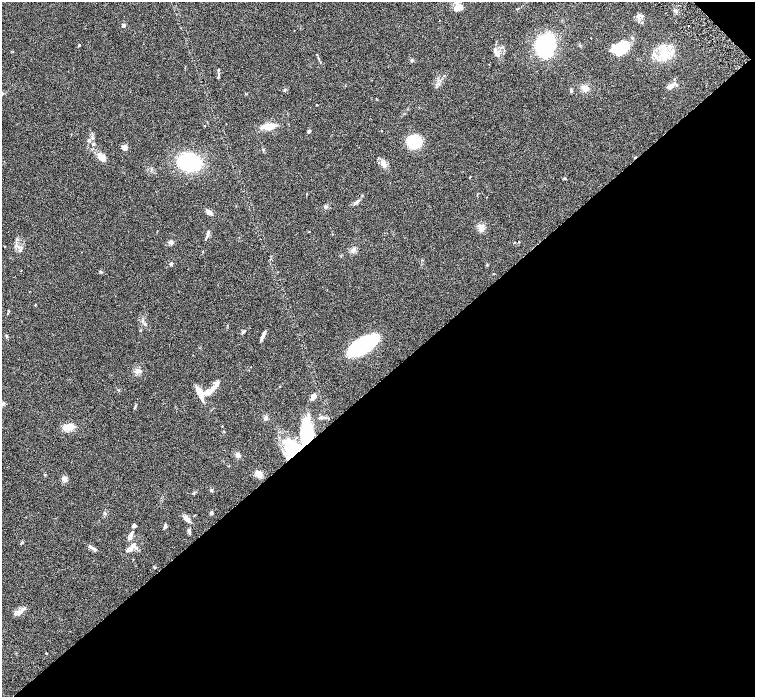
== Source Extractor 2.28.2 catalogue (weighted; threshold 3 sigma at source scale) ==
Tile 12 of 4 x 4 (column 4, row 3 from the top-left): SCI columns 4522-6026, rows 1695-3083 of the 6027 x 6025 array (HDU 1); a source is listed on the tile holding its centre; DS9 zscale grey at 2 x 2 block average (1 PNG px = mean of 2 x 2 image px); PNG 757 x 699 px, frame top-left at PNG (2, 2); no overlay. Shown black and unused: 46% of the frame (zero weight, under 3 of 6 exposures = <1% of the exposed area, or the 3 px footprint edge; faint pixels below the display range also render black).
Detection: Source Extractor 2.28.2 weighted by HDU 2 'WHT'; one run over the whole footprint, this tile lists its part. Background 0.039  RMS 0.0033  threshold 0.0137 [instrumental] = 3 sigma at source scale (4.09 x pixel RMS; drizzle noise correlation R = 1.36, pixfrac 0.8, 0.05/0.05 arcsec/px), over >= 5 px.
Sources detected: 89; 8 inside a brighter object's white glare — not listed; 11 inside a brighter listed object's ellipse — not listed separately; the other 70 listed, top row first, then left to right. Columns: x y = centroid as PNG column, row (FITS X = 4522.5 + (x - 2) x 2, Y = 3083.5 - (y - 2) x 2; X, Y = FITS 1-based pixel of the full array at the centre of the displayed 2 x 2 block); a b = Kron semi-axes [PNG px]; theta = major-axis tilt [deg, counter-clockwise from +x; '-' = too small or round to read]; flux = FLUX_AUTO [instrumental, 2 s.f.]
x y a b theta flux
460 7 10 9 - 4.5
674 10 3 3 - 0.92
638 16 8 5 12 2.5
124 25 2 2 - 4.2
79 45 3 2 - 0.82
544 46 16 15 - 64
622 48 16 11 42 19
495 51 11 4 -70 3.2
663 53 11 9 54 11
412 60 4 3 - 0.86
585 88 8 6 -15 3.8
669 88 4 4 - 1.1
285 90 4 3 - 0.92
571 90 5 3 - 0.95
317 105 3 2 - 0.36
269 126 14 5 9 11
309 131 2 2 - 3.7
414 141 10 9 - 31
93 144 3 2 - 0.53
124 148 5 5 - 3.9
101 157 13 7 -50 5.4
189 162 21 15 -12 58
383 163 8 6 -41 3.3
470 177 3 2 - 0.34
564 178 4 3 - 0.6
357 202 10 3 41 2.1
209 212 7 4 -40 3.5
481 228 9 6 -68 4.2
208 233 6 3 65 1.4
171 242 5 4 - 2.1
5 247 2 2 - 0.28
19 247 4 2 - 1.1
353 250 4 2 - 0.99
171 264 4 3 - 1.2
101 272 4 3 - 0.7
35 305 3 2 - 0.38
7 313 3 2 - 0.38
145 324 4 3 - 0.78
243 331 4 3 - 0.97
263 335 10 3 66 2.9
6 336 4 3 - 0.85
363 345 24 9 33 89
138 371 6 4 45 2.3
118 390 3 3 - 0.54
210 390 26 5 40 14
199 391 6 4 -63 8.8
314 396 5 4 - 5
2 404 5 4 - 1.3
135 406 6 2 87 0.79
266 418 6 4 58 1.5
322 418 7 4 3 1.9
69 427 9 6 2 7.6
306 431 15 12 -18 17
294 450 15 13 8 18
237 455 7 5 -43 2.1
259 474 8 5 -56 5.2
65 479 6 5 - 3
211 490 5 3 - 0.67
194 493 4 2 - 0.56
104 513 4 3 - 0.67
211 513 4 4 - 1.1
187 519 9 6 -46 2.9
134 526 4 3 - 2.2
165 526 5 3 - 1.4
130 537 8 4 56 2.7
90 547 8 4 -42 2
129 549 11 6 33 3.3
155 567 3 2 - 0.43
20 612 8 4 38 2.7
46 653 3 2 - 0.41
Overlapping masked pixels (flux is a lower limit): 1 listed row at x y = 294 450
Isophote crosses this tile's border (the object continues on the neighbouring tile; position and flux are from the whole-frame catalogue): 1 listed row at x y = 2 404
Diffuse or blended objects may show on this block-average render without a row.